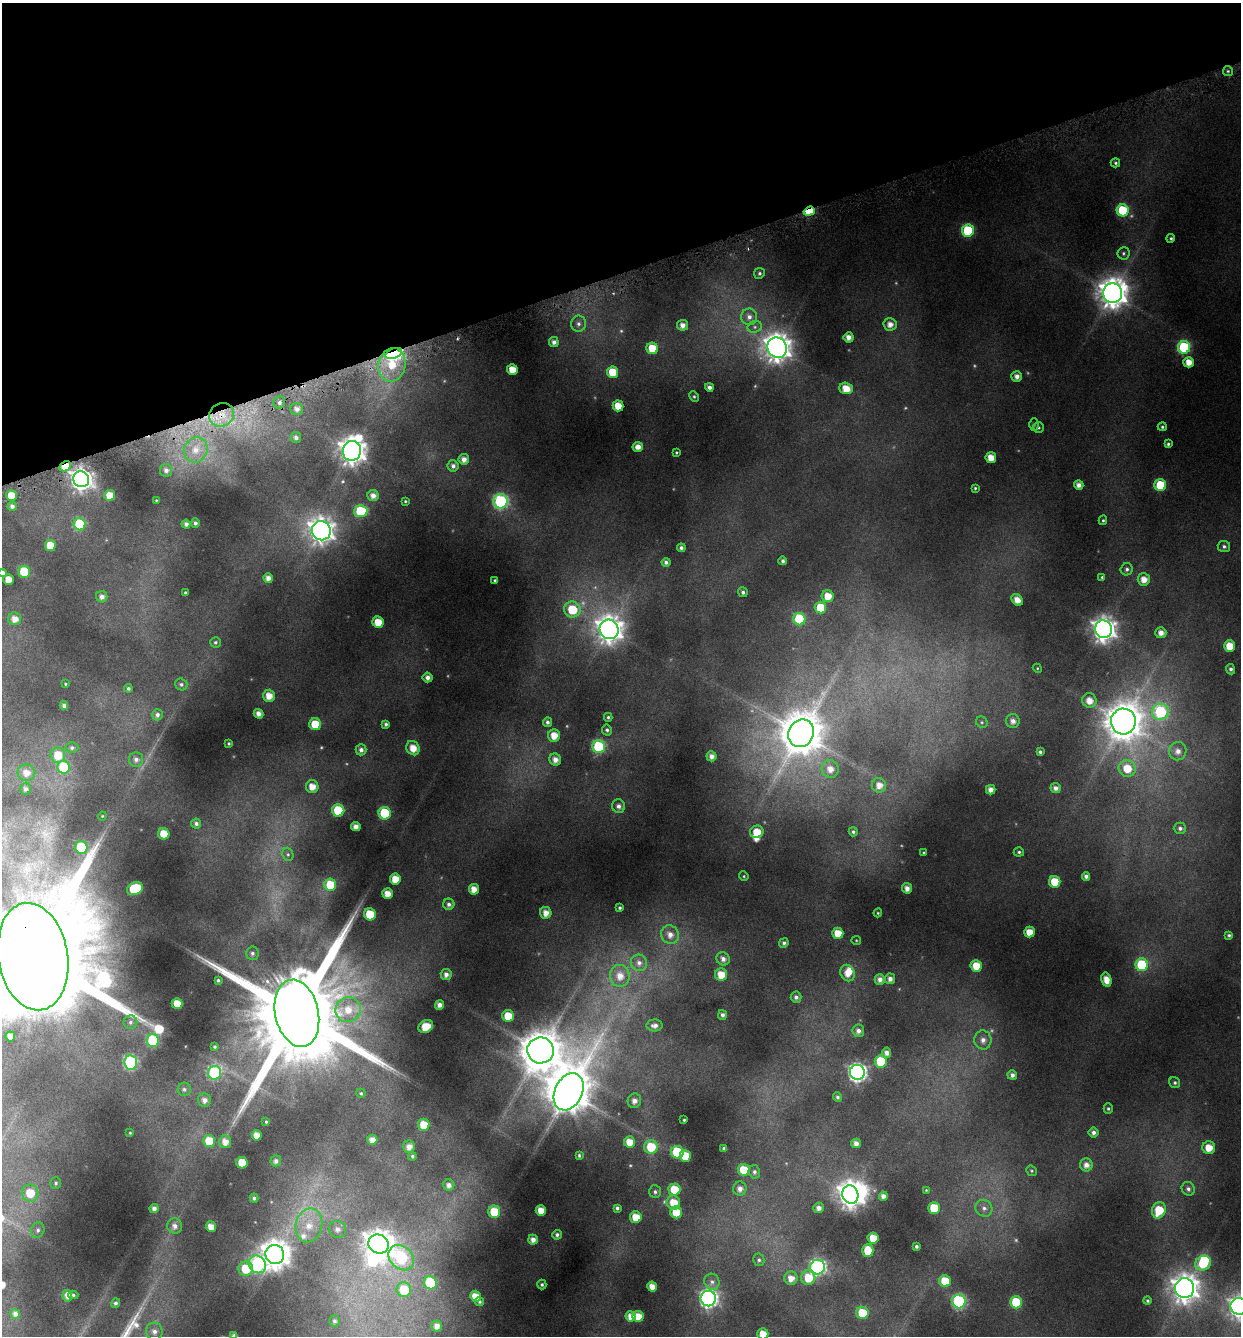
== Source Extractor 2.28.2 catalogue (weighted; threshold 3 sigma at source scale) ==
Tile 3 of 4 x 4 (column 3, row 1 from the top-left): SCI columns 2605-3843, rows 4004-5337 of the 5150 x 5376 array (HDU 1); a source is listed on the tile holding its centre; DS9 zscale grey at full resolution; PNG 1243 x 1338 px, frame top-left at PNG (2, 3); each listed source drawn as its Kron ellipse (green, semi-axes under 4 px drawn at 4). Shown black and unused: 20% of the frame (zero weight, under 4 of 8 exposures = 2% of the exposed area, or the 3 px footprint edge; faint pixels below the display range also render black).
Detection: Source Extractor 2.28.2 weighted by HDU 2 'WHT'; one run over the whole footprint, this tile lists its part. Background 0.0446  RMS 0.0097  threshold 0.0395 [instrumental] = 3 sigma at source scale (4.09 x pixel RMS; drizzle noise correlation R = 1.36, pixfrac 0.8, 0.0396/0.0396 arcsec/px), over >= 5 px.
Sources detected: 325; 14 too faint to see at this stretch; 3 inside a brighter object's white glare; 1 cosmic-ray / hot-pixel residue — neither listed nor drawn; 3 inside a brighter listed object's ellipse — not listed separately; the other 304 listed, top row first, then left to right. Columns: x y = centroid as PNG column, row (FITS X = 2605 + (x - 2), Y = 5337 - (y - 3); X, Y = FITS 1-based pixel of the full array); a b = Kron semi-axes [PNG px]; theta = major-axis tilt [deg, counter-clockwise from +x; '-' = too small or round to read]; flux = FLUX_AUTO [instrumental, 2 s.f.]
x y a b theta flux
1228 71 5 5 - 1.5
1115 163 4 4 - 1.7
1123 210 6 6 - 51
809 211 6 4 20 55
968 231 6 6 - 60
1171 238 4 4 - 1.5
1123 253 6 6 - 1.8
759 273 5 5 - 2.1
1113 293 9 9 - 1400
749 317 8 8 - 5.2
578 324 8 7 - 3.7
890 324 6 6 - 6.9
683 325 5 5 - 6.2
755 327 7 5 21 2.5
849 337 5 5 - 6.6
554 342 5 5 - 4.1
1184 347 6 6 - 89
652 348 6 5 - 26
777 348 10 9 - 1100
394 353 9 5 20 190
1189 362 5 5 - 11
392 365 17 13 79 140
512 369 5 5 - 13
612 372 5 5 - 24
1017 376 5 5 - 5.4
709 387 4 4 - 3.6
846 388 7 5 -20 13
694 396 5 4 - 1.2
279 402 6 5 - 3.1
618 406 5 5 - 15
297 409 6 6 - 5.1
222 415 13 11 32 17
1034 425 6 5 - 1.4
1038 427 5 5 - 1.6
1162 427 4 4 - 1.5
296 438 5 5 - 3.3
1168 444 4 4 - 1.7
638 447 5 5 - 7.1
196 450 13 11 64 13
352 451 10 9 - 1000
676 452 3 2 - 0.9
991 458 5 5 - 12
464 459 5 5 - 6.3
65 466 6 4 28 15
453 466 5 5 - 3.6
166 470 6 6 - 3.4
81 479 8 7 - 560
1079 485 5 4 - 5.5
1160 485 6 6 - 41
975 488 3 3 - 1
110 495 5 5 - 13
11 496 5 5 - 18
373 496 6 5 - 6
156 500 3 3 - 0.67
405 501 4 4 - 1
501 501 7 7 - 160
12 506 4 4 - 3
361 511 6 6 - 52
1103 520 5 4 - 1.2
195 523 4 4 - 2.6
80 524 6 6 - 68
186 524 4 4 - 3.9
321 531 10 9 - 800
50 545 5 5 - 17
1224 546 6 5 - 2.3
681 548 4 4 - 2.5
783 561 4 4 - 2.4
666 562 4 4 - 2.8
1127 569 6 6 - 2.5
24 572 6 6 - 47
3 573 4 4 - 4.2
1102 577 4 4 - 1.3
268 578 5 4 - 5.8
8 579 5 5 - 11
1144 579 6 6 - 9.5
495 581 3 3 - 1.5
185 592 3 3 - 1.1
743 592 5 4 - 2.5
828 596 6 6 - 13
102 597 5 5 - 4.6
1017 600 6 5 - 8.7
820 608 6 5 - 26
572 610 8 8 - 27
15 619 6 6 - 8.2
799 619 6 6 - 52
378 622 6 5 - 16
609 629 10 9 - 970
1103 629 9 8 - 760
1161 633 5 5 - 6.5
215 642 5 5 - 1.7
1230 646 6 5 - 17
1037 668 5 3 - 0.84
1231 669 5 4 - 2.6
428 677 5 5 - 4.6
65 684 3 3 - 0.95
181 684 6 6 - 2.2
128 688 4 4 - 1.9
269 696 6 6 - 11
1089 700 7 7 - 9.3
64 706 4 4 - 3.7
1160 712 8 8 - 96
258 714 5 4 - 5.5
157 715 5 5 - 3
608 717 4 4 - 1.4
1013 721 7 7 - 5.5
1123 721 13 12 - 2100
548 722 5 4 - 2.7
982 722 6 5 - 1.6
315 724 6 6 - 26
386 724 4 4 - 2.2
607 730 5 5 - 2.1
801 733 14 12 62 3000
554 735 6 6 - 12
229 743 3 3 - 1.2
599 747 6 6 - 96
72 748 6 5 - 2.3
413 748 7 6 - 12
361 750 5 5 - 4.1
1178 751 9 8 - 6.9
1040 752 4 4 - 1.9
58 755 7 7 - 18
711 756 5 5 - 5.1
136 759 7 7 - 3.8
555 759 6 6 - 6.5
63 767 6 6 - 48
1127 768 9 8 - 21
830 769 9 8 - 8.4
26 773 9 8 - 8.2
879 785 7 7 - 7.4
312 786 6 6 - 11
1055 788 5 5 - 4.2
26 789 6 5 - 3.1
991 790 5 4 - 6.4
619 806 7 6 - 4.1
338 810 6 6 - 50
385 813 6 6 - 56
102 816 4 4 - 0.85
196 824 5 5 - 2.9
356 827 5 4 - 6.1
1180 828 6 6 - 2.9
757 832 7 6 - 16
853 832 4 4 - 1.9
164 834 6 5 - 18
81 847 6 6 - 63
1019 852 5 4 - 1.6
923 853 4 3 - 0.91
288 854 7 5 -69 1.9
744 876 5 4 - 1
1086 876 4 4 - 3.3
395 879 5 5 - 16
1055 882 6 5 - 24
330 885 6 6 - 26
907 888 5 5 - 6.1
135 889 8 6 25 52
474 889 5 5 - 9.3
387 893 5 5 - 9.8
449 904 5 5 - 2.9
620 908 3 3 - 1.7
546 913 6 5 - 8.4
878 913 4 4 - 0.93
370 914 6 6 - 30
1029 932 5 5 - 11
838 933 5 5 - 15
670 935 10 8 -58 7.5
1229 935 3 3 - 1.4
856 940 5 4 - 0.95
784 943 5 4 - 2.3
252 953 7 6 - 2.5
33 957 54 35 -80 52000
723 959 7 6 - 5.1
639 963 8 8 - 4.9
1142 965 6 6 - 59
976 966 6 5 - 19
847 973 8 7 - 10
446 974 5 5 - 4.2
721 975 6 6 - 15
620 976 11 10 - 11
880 979 5 5 - 5
890 979 5 5 - 4.9
218 980 3 3 - 1.6
1106 980 7 5 -75 11
796 997 5 5 - 3.2
177 1003 5 5 - 14
440 1005 5 4 - 5.3
348 1010 13 12 - 17
297 1013 34 21 -78 29000
722 1015 5 4 - 2.7
508 1016 6 5 - 20
130 1022 7 6 - 2.7
655 1025 8 6 2 4.3
426 1027 8 6 31 17
858 1031 6 6 - 4.8
10 1037 5 5 - 8.4
983 1040 9 8 - 6.4
153 1041 6 6 - 91
215 1047 3 3 - 1.2
541 1050 13 13 - 3000
887 1053 5 4 - 5.4
881 1061 6 6 - 41
131 1063 7 6 - 150
857 1072 7 7 - 350
215 1073 7 6 - 120
1012 1075 5 5 - 3.9
1175 1083 6 5 - 1.9
184 1089 6 6 - 2.2
569 1092 19 13 64 3400
361 1093 5 4 - 1.2
837 1097 5 4 - 2
204 1100 7 6 - 4.8
634 1101 7 6 - 5.7
1108 1109 5 4 - 1.5
684 1120 3 3 - 1
266 1122 4 3 - 1.1
424 1125 6 6 - 17
1093 1132 5 5 - 3.3
130 1133 3 2 - 0.66
257 1135 5 5 - 9.1
372 1140 5 5 - 7.3
209 1141 6 6 - 26
225 1142 6 6 - 7.9
629 1142 5 5 - 13
856 1143 5 4 - 5.5
409 1147 6 6 - 6.5
651 1147 7 6 - 26
724 1148 3 3 - 1.5
1209 1148 6 6 - 14
677 1152 6 6 - 56
579 1155 4 3 - 1.2
412 1156 4 4 - 1.6
685 1156 6 5 - 26
276 1161 5 5 - 3
242 1163 6 5 - 24
1086 1165 6 6 - 6.2
744 1170 6 6 - 23
1032 1171 6 4 -38 1.3
754 1172 6 5 - 2.4
56 1183 6 5 - 1.7
449 1185 5 5 - 4.5
674 1189 6 6 - 23
740 1189 7 7 - 5.1
1188 1189 7 6 - 2.9
926 1190 4 3 - 0.82
655 1192 6 5 - 2.2
30 1193 8 8 - 21
850 1195 9 8 - 890
883 1196 4 4 - 5.1
254 1198 4 4 - 2.2
673 1202 7 6 - 18
617 1208 4 4 - 2.4
819 1208 5 5 - 5
934 1208 6 6 - 26
984 1208 9 8 - 4.2
154 1209 4 4 - 4.1
541 1210 5 5 - 12
1159 1210 8 6 68 27
494 1212 6 6 - 29
676 1212 6 6 - 23
636 1217 6 6 - 16
309 1225 17 13 79 20
175 1226 7 7 - 4.4
211 1227 5 5 - 9.2
338 1229 9 8 - 5.3
38 1230 8 6 76 3
557 1235 5 4 - 2.3
873 1238 5 5 - 17
533 1240 5 5 - 6
378 1244 10 9 - 1100
916 1246 3 3 - 1.9
868 1250 6 5 - 23
275 1254 9 9 - 1300
401 1258 14 11 -44 78
759 1260 6 5 - 2
1203 1263 8 7 - 28
257 1264 9 8 - 120
818 1267 7 7 - 200
246 1269 7 7 - 30
791 1278 6 6 - 8
808 1278 7 7 - 19
945 1281 6 6 - 24
712 1282 8 7 - 3.5
430 1283 6 6 - 53
542 1284 5 4 - 1.7
652 1287 5 5 - 9
1185 1288 10 9 - 1000
404 1290 7 7 - 31
73 1295 5 4 - 1.5
67 1296 6 5 - 6.1
475 1296 5 5 - 11
708 1298 8 7 - 320
959 1301 7 6 - 130
1147 1301 4 4 - 1.4
479 1302 4 4 - 1.6
1016 1302 6 6 - 45
115 1303 5 4 - 2.5
1239 1306 8 8 - 520
862 1313 6 6 - 26
15 1314 5 5 - 4.5
631 1316 5 5 - 8.1
638 1316 6 5 - 14
334 1321 6 5 - 2.2
437 1326 5 5 - 6.5
154 1331 9 8 - 5
763 1334 5 5 - 12
234 1336 4 4 - 4.1
Overlapping masked pixels (flux is a lower limit): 5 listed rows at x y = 809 211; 394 353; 222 415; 65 466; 33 957
Isophote crosses this tile's border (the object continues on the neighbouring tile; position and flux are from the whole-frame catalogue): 5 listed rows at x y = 3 573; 33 957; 1239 1306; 763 1334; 234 1336